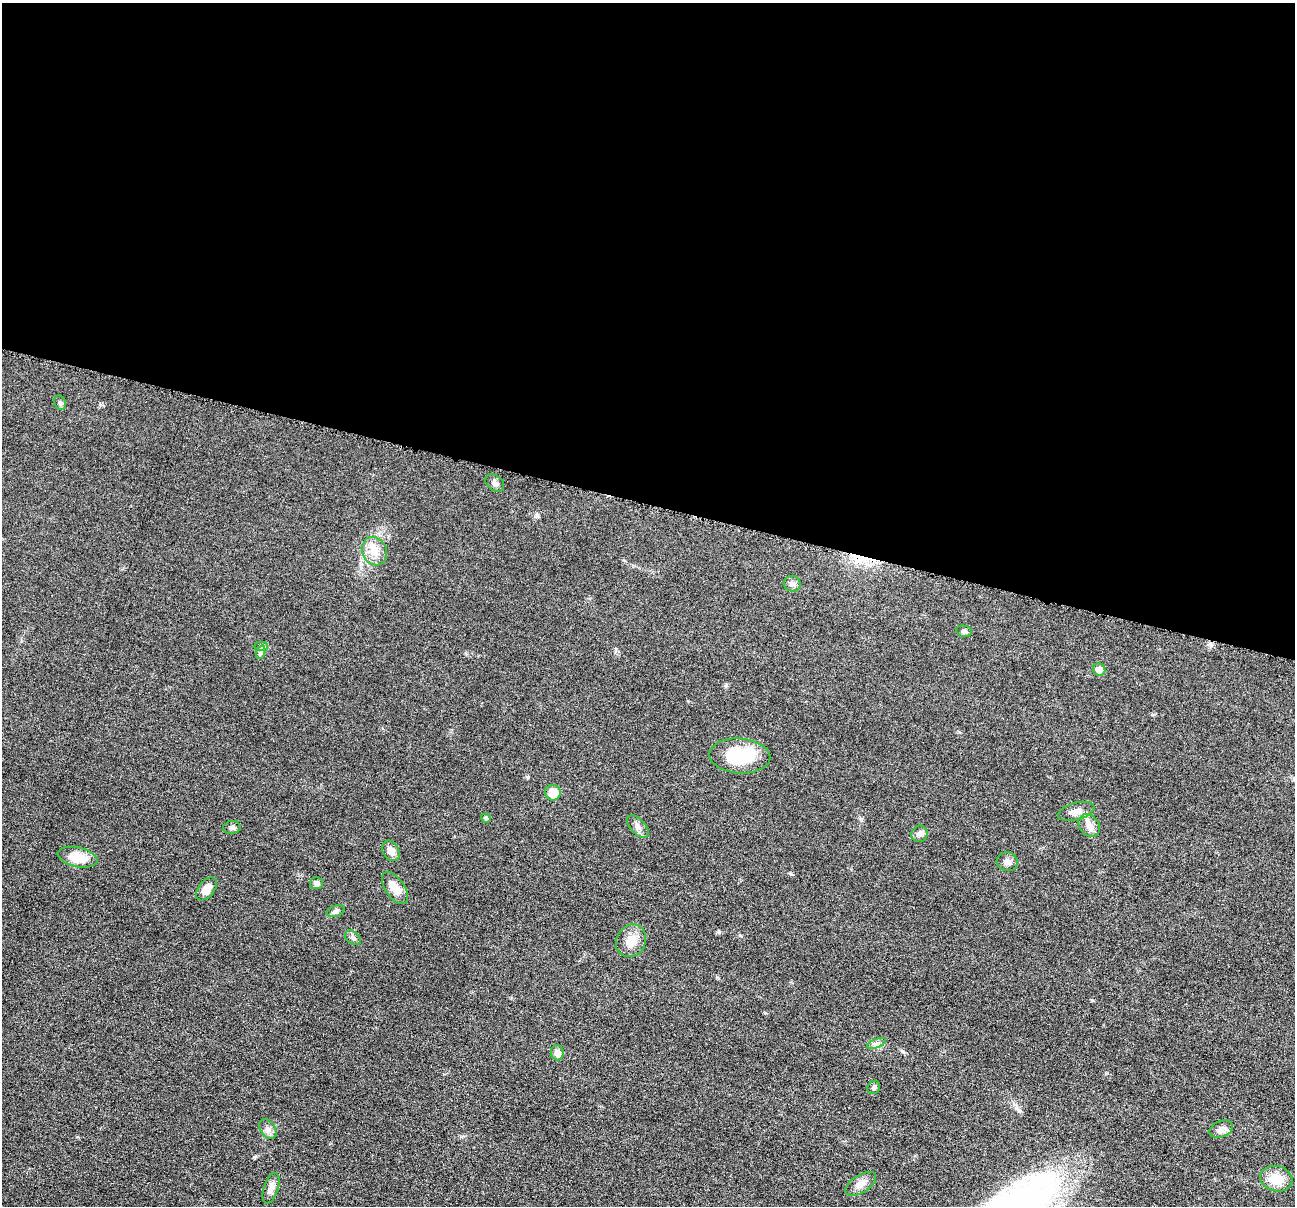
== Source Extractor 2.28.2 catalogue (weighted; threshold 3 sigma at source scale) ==
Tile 3 of 4 x 4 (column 3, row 1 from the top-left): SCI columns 2592-3884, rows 3866-5069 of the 5184 x 5201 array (HDU 1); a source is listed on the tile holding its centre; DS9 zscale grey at full resolution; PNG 1297 x 1208 px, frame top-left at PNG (2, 3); each listed source drawn as its Kron ellipse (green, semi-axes under 4 px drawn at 4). Shown black and unused: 42% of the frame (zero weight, under 4 of 8 exposures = <1% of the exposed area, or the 3 px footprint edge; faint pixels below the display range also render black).
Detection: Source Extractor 2.28.2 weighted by HDU 2 'WHT'; one run over the whole footprint, this tile lists its part. Background 0.036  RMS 0.0036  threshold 0.0148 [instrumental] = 3 sigma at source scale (4.09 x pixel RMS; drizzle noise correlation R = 1.36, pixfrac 0.8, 0.05/0.05 arcsec/px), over >= 5 px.
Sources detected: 34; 1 cosmic-ray / hot-pixel residue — neither listed nor drawn; the other 33 listed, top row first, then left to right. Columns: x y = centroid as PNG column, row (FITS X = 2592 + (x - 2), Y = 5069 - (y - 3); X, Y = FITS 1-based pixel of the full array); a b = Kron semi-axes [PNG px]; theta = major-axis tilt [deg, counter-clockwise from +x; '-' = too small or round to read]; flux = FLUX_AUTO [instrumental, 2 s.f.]
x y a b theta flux
60 403 7 5 -67 0.72
495 483 10 7 -38 1.2
374 551 14 12 -67 4.2
792 584 8 7 - 1.2
964 631 8 5 -11 0.77
261 646 7 4 0 0.76
261 652 7 4 72 0.75
1099 669 6 6 - 3.2
740 756 30 17 -4 17
553 793 8 7 - 5.2
1076 811 19 8 15 2.9
486 818 5 4 - 0.62
638 826 13 7 -45 1.6
1089 826 12 9 -50 2.3
232 827 9 6 9 0.85
919 834 8 8 - 1.2
391 851 11 8 -60 2.6
77 857 20 10 -12 6.4
1007 862 10 9 - 1.6
316 883 6 6 - 1.2
395 888 18 9 -55 3.8
206 889 13 8 52 3.3
335 911 9 5 18 0.94
353 938 9 6 -37 0.89
631 941 17 14 59 4
876 1043 10 3 21 0.71
557 1053 7 6 - 2.4
874 1087 7 6 - 0.78
268 1129 11 7 -53 1.5
1221 1129 12 8 21 2.1
1276 1179 16 12 -16 6.4
861 1184 17 9 32 2.4
271 1188 16 7 73 2.1
Unlisted compact peaks at least as high as the median listed source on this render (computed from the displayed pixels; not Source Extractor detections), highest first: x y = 791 874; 719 932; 1019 1111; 528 777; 861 819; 537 515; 740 935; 726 685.